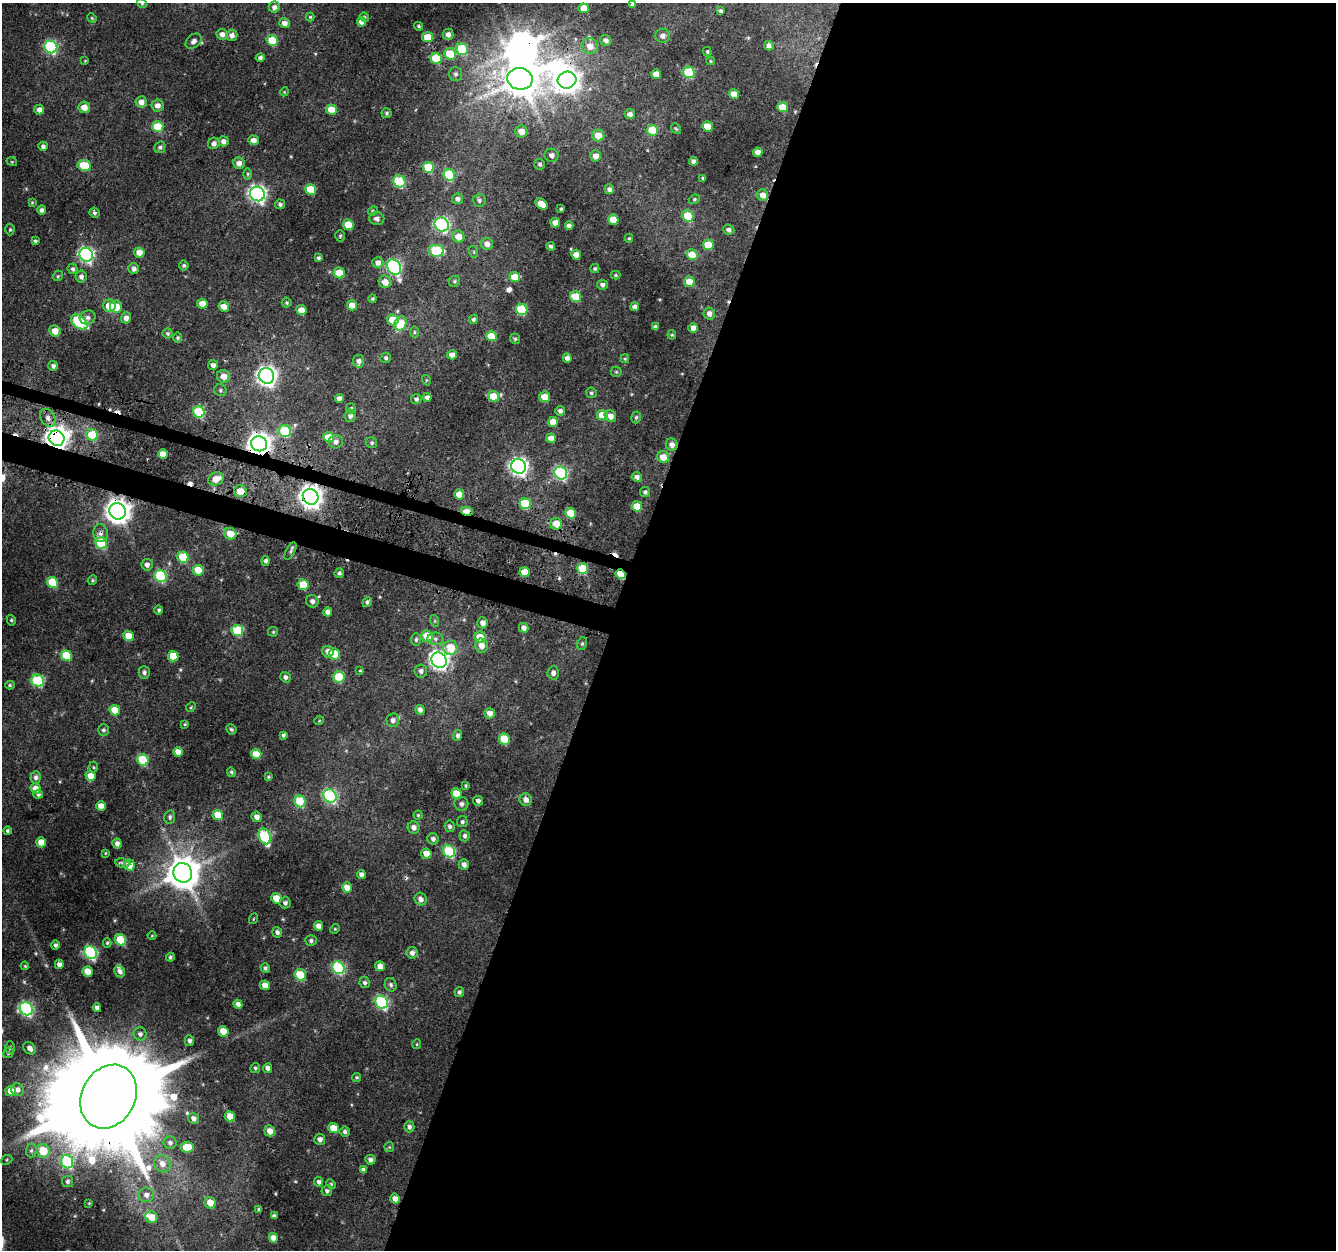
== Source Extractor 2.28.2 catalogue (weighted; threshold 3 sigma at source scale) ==
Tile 12 of 4 x 4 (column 4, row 3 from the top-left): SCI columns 4036-5369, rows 1574-2821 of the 5393 x 5593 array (HDU 1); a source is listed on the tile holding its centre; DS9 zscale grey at full resolution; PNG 1338 x 1252 px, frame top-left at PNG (2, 3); each listed source drawn as its Kron ellipse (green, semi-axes under 4 px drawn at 4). Shown black and unused: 56% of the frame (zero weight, under 3 of 4 exposures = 4% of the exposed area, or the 3 px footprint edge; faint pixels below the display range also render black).
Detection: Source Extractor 2.28.2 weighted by HDU 2 'WHT'; one run over the whole footprint, this tile lists its part. Background 0.0291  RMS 0.0037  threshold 0.0166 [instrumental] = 3 sigma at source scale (4.5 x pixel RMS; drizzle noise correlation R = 1.50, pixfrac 1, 0.0396/0.0396 arcsec/px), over >= 5 px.
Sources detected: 386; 2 inside a brighter object's white glare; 11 cosmic-ray / hot-pixel residue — neither listed nor drawn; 2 inside a brighter listed object's ellipse — not listed separately; the other 371 listed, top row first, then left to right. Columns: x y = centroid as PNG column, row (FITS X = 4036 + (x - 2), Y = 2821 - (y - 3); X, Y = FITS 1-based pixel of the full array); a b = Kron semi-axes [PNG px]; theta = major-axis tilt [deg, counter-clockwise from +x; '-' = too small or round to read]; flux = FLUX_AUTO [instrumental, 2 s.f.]
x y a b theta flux
142 3 5 4 - 0.44
632 5 3 3 - 0.84
274 7 5 5 - 1.7
584 8 5 5 - 5.2
721 11 4 4 - 0.71
310 17 4 4 - 0.46
364 17 5 4 - 0.64
92 18 5 4 - 0.44
362 22 4 4 - 2
284 23 5 5 - 2.3
419 26 4 3 - 0.51
222 34 5 5 - 2
448 34 5 5 - 1.7
232 35 5 5 - 1.9
663 36 7 7 - 1.7
428 37 5 5 - 7.7
272 40 5 5 - 11
606 40 6 5 - 1.5
194 41 9 6 40 1.6
590 46 8 7 - 3.9
769 46 5 4 - 1.4
51 47 6 6 - 46
462 49 6 5 - 23
707 52 5 3 - 0.47
450 54 6 5 - 12
260 57 4 4 - 1
436 58 6 5 - 15
85 61 4 3 - 0.3
710 61 4 4 - 0.35
689 72 6 5 - 24
455 74 7 6 - 1.2
656 74 5 4 - 3.9
520 79 13 11 -8 1100
567 80 9 8 - 360
284 92 4 3 - 0.31
734 94 5 5 - 5.1
141 102 5 5 - 2.8
158 105 6 6 - 2.3
84 107 6 5 - 3.4
782 107 5 5 - 9.4
331 109 5 5 - 7.4
39 110 5 5 - 2.1
387 113 5 5 - 0.7
630 114 5 5 - 2.2
158 126 5 5 - 12
707 126 5 5 - 6.8
676 129 6 4 -53 0.45
652 130 5 5 - 12
521 132 6 6 - 3.7
598 135 6 5 - 5.2
253 140 5 5 - 2.3
224 141 5 5 - 1.8
214 143 6 5 - 1.3
43 146 4 4 - 1.3
160 147 6 5 - 0.86
758 152 5 4 - 2.4
551 155 7 6 - 1.7
596 156 5 5 - 2.6
693 161 4 4 - 1.4
12 162 5 3 - 0.36
239 163 6 5 - 2.4
540 164 5 5 - 0.84
84 165 6 5 - 13
429 167 6 5 - 17
248 174 6 4 -89 0.53
449 175 6 5 - 23
702 178 4 3 - 0.38
399 182 6 5 - 32
311 189 5 5 - 11
609 189 5 5 - 1.4
257 194 8 7 - 140
763 195 6 5 - 3
457 199 5 5 - 1.5
694 199 6 4 21 0.54
479 200 6 6 - 0.92
32 202 4 4 - 0.35
280 204 5 4 - 0.89
541 204 7 4 -38 5.1
561 209 3 3 - 0.51
42 210 4 4 - 1.3
373 211 5 4 - 0.49
94 213 5 4 - 0.79
688 216 6 5 - 11
377 218 7 6 - 1.6
613 219 5 5 - 5.1
555 223 5 5 - 3.1
348 225 5 5 - 8
442 225 7 6 - 64
569 226 4 4 - 1.6
10 229 6 4 89 0.56
729 230 5 5 - 1.5
340 236 5 4 - 0.54
458 237 6 6 - 4.6
629 238 4 4 - 0.45
35 241 4 4 - 0.74
487 244 6 6 - 2.2
708 245 5 5 - 9.5
551 246 4 3 - 0.74
436 251 8 6 -7 24
139 252 5 5 - 3.2
474 252 6 4 -72 0.41
86 255 7 6 - 95
576 255 5 4 - 3
692 255 6 5 - 6.8
318 258 4 4 - 0.67
378 262 5 5 - 2.2
184 265 5 5 - 0.75
394 267 8 6 -58 80
73 269 5 5 - 0.78
134 269 5 5 - 1.5
595 269 4 4 - 0.65
339 273 5 5 - 9.5
616 275 5 4 - 0.57
58 276 6 4 48 0.51
81 277 6 5 - 1.3
515 277 5 5 - 6.8
455 281 6 5 - 0.65
385 282 6 6 - 3.1
689 282 5 5 - 5.2
602 285 5 5 - 1.3
575 297 5 5 - 11
373 299 4 4 - 0.59
287 303 5 5 - 0.59
202 304 5 5 - 5.3
352 305 5 5 - 4.3
109 306 6 6 - 6.4
116 307 6 6 - 5.5
224 307 5 5 - 3.6
635 307 4 4 - 1.6
522 309 6 5 - 25
301 310 5 5 - 4.7
709 313 6 6 - 2
88 317 8 7 - 1.3
126 318 5 5 - 1.9
473 319 5 4 - 0.84
393 320 6 5 - 9.1
79 322 9 6 -36 29
400 323 7 6 - 13
655 327 4 4 - 0.99
693 328 5 4 - 3
55 331 5 5 - 3.7
414 332 6 4 -89 0.56
168 333 5 5 - 0.68
672 335 4 4 - 0.4
491 336 5 5 - 8.1
178 338 5 5 - 0.57
515 339 5 5 - 0.67
452 355 5 4 - 3
386 358 5 5 - 0.73
567 358 4 4 - 2.4
625 359 4 4 - 0.46
359 361 6 5 - 1.7
213 365 5 5 - 1.4
53 366 5 5 - 1.2
616 372 5 5 - 0.5
223 376 6 6 - 3.5
266 376 8 7 - 210
426 380 5 3 - 0.38
220 390 6 6 - 0.78
591 393 5 5 - 0.71
493 396 6 5 - 9.5
427 397 4 4 - 1.5
544 397 5 5 - 5.3
339 398 4 4 - 1.8
416 399 5 5 - 0.93
351 408 5 5 - 0.6
560 411 5 4 - 1.3
199 412 6 5 - 25
602 415 5 5 - 7.3
350 416 6 5 - 1.4
610 416 6 5 - 2.8
636 417 6 4 73 0.68
48 418 9 7 -58 2.1
553 422 5 5 - 3.7
285 431 6 6 - 22
92 435 6 5 - 13
329 437 5 5 - 8.5
57 438 8 7 - 380
551 438 5 4 - 2.8
336 442 7 6 - 1.6
372 443 6 5 - 0.78
259 444 8 7 - 340
672 445 6 6 - 2
163 454 5 4 - 4.9
663 457 6 5 - 4.7
519 466 7 7 - 160
561 473 7 6 - 56
637 477 5 4 - 1.5
216 479 8 6 22 4.5
240 491 6 6 - 5.3
645 492 5 5 - 0.98
459 495 5 5 - 4.9
311 497 8 7 - 320
525 503 5 5 - 19
637 506 5 5 - 7
118 511 8 8 - 390
467 511 6 4 -10 5.4
571 513 5 5 - 11
556 524 6 5 - 5.4
101 533 9 7 -79 1.6
230 534 6 5 - 5.7
101 543 6 5 - 25
291 551 9 4 62 0.94
183 557 6 5 - 16
266 561 5 4 - 0.97
147 565 6 5 - 1.5
583 568 5 5 - 16
198 570 5 5 - 8.6
524 572 5 5 - 5.4
339 573 5 4 - 0.86
621 574 5 4 - 12
161 576 6 6 - 36
92 580 5 4 - 0.53
52 582 5 5 - 15
303 585 5 5 - 12
312 601 6 6 - 1.3
367 602 5 4 - 0.9
159 610 5 4 - 0.78
328 612 4 4 - 1.9
11 620 5 4 - 0.56
435 621 6 3 -72 0.46
483 623 5 5 - 2.1
524 628 5 4 - 2
237 630 6 5 - 16
273 632 5 4 - 0.46
128 636 5 5 - 5.4
427 636 6 5 - 8.2
480 637 5 5 - 8
435 639 8 6 -2 1.2
416 640 6 5 - 0.77
582 644 6 5 - 0.62
481 646 7 6 - 3
451 648 7 7 - 9.7
328 652 6 5 - 3.2
335 654 5 5 - 10
66 655 5 5 - 13
173 656 5 5 - 8.3
439 660 8 7 - 170
360 670 3 3 - 0.32
421 671 6 6 - 1.3
144 672 6 5 - 1.1
553 673 6 5 - 1.5
285 677 5 5 - 1.2
339 677 6 5 - 17
38 681 6 6 - 28
10 685 5 4 - 0.51
191 707 5 4 - 0.42
115 710 5 5 - 7.2
420 710 5 4 - 1.7
490 713 5 5 - 2.8
393 720 6 6 - 1.8
319 721 5 3 - 0.31
185 724 4 3 - 0.44
231 729 5 5 - 0.66
103 730 6 5 - 0.84
283 735 4 3 - 0.83
457 735 5 5 - 0.93
504 739 5 5 - 15
178 752 5 4 - 4.1
256 754 5 5 - 8.4
143 760 6 5 - 22
94 767 5 3 - 0.44
231 772 5 4 - 0.7
91 776 5 5 - 4.5
36 777 6 5 - 1.2
268 777 4 4 - 0.5
466 786 3 3 - 0.49
36 789 5 5 - 4.4
38 794 5 4 - 0.88
456 794 5 5 - 9.9
330 796 7 6 - 52
526 800 6 6 - 2.4
300 801 6 5 - 19
478 801 5 5 - 1.1
461 804 7 7 - 1.4
101 806 5 4 - 4.5
218 815 5 5 - 8.1
418 815 4 4 - 0.4
170 817 7 5 78 0.96
256 817 5 5 - 2.3
462 822 5 5 - 0.8
450 826 6 5 - 1.1
414 827 6 6 - 1.9
7 831 4 4 - 0.62
265 836 8 6 -68 39
465 836 5 5 - 1
433 839 6 5 - 1.2
41 842 5 5 - 5.1
117 843 5 4 - 1.5
449 851 6 5 - 35
105 853 3 3 - 0.36
426 854 5 5 - 4.2
123 863 7 4 -8 1.1
129 865 5 5 - 4.8
464 865 5 5 - 1.8
183 873 10 9 - 870
361 874 4 4 - 1.6
347 887 5 5 - 4.5
276 898 5 5 - 6.3
421 899 6 6 - 2
285 903 5 5 - 1
253 919 5 3 - 0.32
318 926 5 4 - 2.2
335 929 5 4 - 0.44
277 932 5 5 - 1.1
152 936 4 3 - 0.31
121 940 6 5 - 18
311 941 5 5 - 0.95
107 943 4 4 - 0.51
55 945 4 4 - 0.85
91 953 7 6 - 57
412 953 6 5 - 1.7
170 957 4 3 - 0.68
59 964 4 4 - 1.8
25 966 4 3 - 0.38
380 966 5 5 - 2.9
265 968 5 4 - 0.83
338 968 6 6 - 39
88 971 5 5 - 5.2
120 971 6 5 - 1.6
300 975 6 5 - 18
365 983 6 5 - 0.85
265 985 5 4 - 3.8
391 985 7 5 -65 0.98
459 992 5 5 - 0.97
382 1002 7 6 - 57
238 1004 5 4 - 1.7
97 1008 4 4 - 1.4
26 1009 7 6 - 64
223 1031 5 5 - 5.9
140 1034 6 6 - 1.2
189 1041 5 4 - 1.1
417 1044 5 4 - 0.44
10 1048 6 4 89 0.66
30 1048 7 5 -45 2
8 1053 5 5 - 0.84
255 1068 5 4 - 0.72
268 1068 4 4 - 1.6
357 1077 4 4 - 0.55
17 1090 6 6 - 2
11 1091 5 5 - 4.6
108 1097 33 26 61 13000
230 1116 5 5 - 5.6
194 1119 6 5 - 1.6
409 1127 5 5 - 1.3
333 1128 5 5 - 6.1
270 1131 5 5 - 3.3
345 1131 5 5 - 1.1
320 1139 5 5 - 1.6
170 1143 6 6 - 1.3
187 1147 6 5 - 8.9
389 1147 5 5 - 0.4
31 1150 7 5 87 0.74
43 1151 7 6 - 8.7
7 1160 6 4 23 0.48
370 1160 5 5 - 1.5
67 1162 7 6 - 28
162 1164 9 8 - 3
363 1170 4 4 - 1.5
67 1181 5 5 - 0.91
319 1182 4 4 - 1.4
331 1184 5 4 - 0.47
327 1191 5 5 - 1
146 1195 8 7 - 2
395 1199 5 4 - 2.6
89 1203 4 3 - 0.32
210 1203 6 5 - 5.2
259 1209 4 4 - 0.73
274 1216 4 4 - 1.3
151 1217 6 6 - 5.4
273 1238 5 4 - 3.3
Overlapping masked pixels (flux is a lower limit): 10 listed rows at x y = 567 80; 57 438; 259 444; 240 491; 311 497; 118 511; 467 511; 101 533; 621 574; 108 1097
Isophote crosses this tile's border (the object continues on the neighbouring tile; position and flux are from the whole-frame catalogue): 1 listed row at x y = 142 3